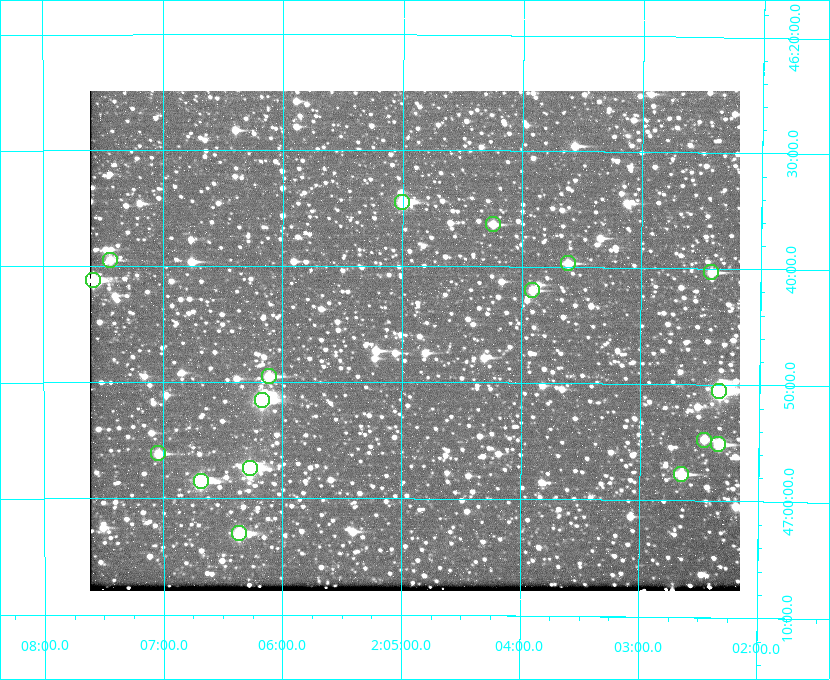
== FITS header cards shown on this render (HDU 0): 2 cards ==
NAXIS1  =                  650 / Width of table row in bytes
NAXIS2  =                  500 / Number of rows in table

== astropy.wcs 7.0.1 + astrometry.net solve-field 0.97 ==
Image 650 x 500 px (HDU 0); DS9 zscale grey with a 90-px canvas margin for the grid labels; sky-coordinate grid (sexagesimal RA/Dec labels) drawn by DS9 from the SOLVED WCS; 17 Tycho-2 reference stars matched to detected sources circled (green)
Header WCS: none
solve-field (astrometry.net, Tycho-2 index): SOLVED blind (the file carries no WCS)
Solved WCS: RA---TAN-SIP/DEC--TAN-SIP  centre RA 02:04:54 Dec +46:46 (31.22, +46.77 deg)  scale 5.16 arcsec/px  FOV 55.9' x 43.1'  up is +180 deg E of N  parity flipped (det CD > 0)
(file carries no celestial WCS; the grid is the blind solution)
Tycho-2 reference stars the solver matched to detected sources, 17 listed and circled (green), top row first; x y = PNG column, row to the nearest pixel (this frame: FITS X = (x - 90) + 1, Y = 500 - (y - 91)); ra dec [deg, ICRS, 3 dp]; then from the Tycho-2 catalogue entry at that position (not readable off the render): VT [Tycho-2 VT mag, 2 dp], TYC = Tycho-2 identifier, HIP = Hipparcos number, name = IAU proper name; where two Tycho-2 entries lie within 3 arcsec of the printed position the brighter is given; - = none
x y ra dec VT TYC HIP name
402 202 31.250 +46.575 8.43 3281-919-1 - -
493 224 31.061 +46.606 9.99 3281-582-1 - -
110 260 31.860 +46.658 10.03 3281-318-1 - -
568 263 30.904 +46.661 9.60 3280-781-1 - -
711 272 30.604 +46.672 9.47 3280-908-1 - -
93 280 31.896 +46.687 8.88 3281-547-1 - -
532 290 30.978 +46.700 9.85 3281-909-1 - -
269 376 31.529 +46.825 9.32 3281-34-1 - -
719 391 30.583 +46.843 7.07 3280-746-1 9508 -
262 400 31.543 +46.860 7.50 3281-160-1 9805 -
704 440 30.615 +46.912 10.08 3284-203-1 - -
718 444 30.584 +46.919 9.47 3284-629-1 - -
158 453 31.760 +46.936 9.76 3285-99-1 - -
250 468 31.569 +46.957 8.53 3285-177-1 9816 -
681 474 30.663 +46.962 9.31 3284-347-1 - -
201 481 31.671 +46.975 8.89 3285-43-1 - -
239 533 31.591 +47.051 8.70 3285-1195-1 - -